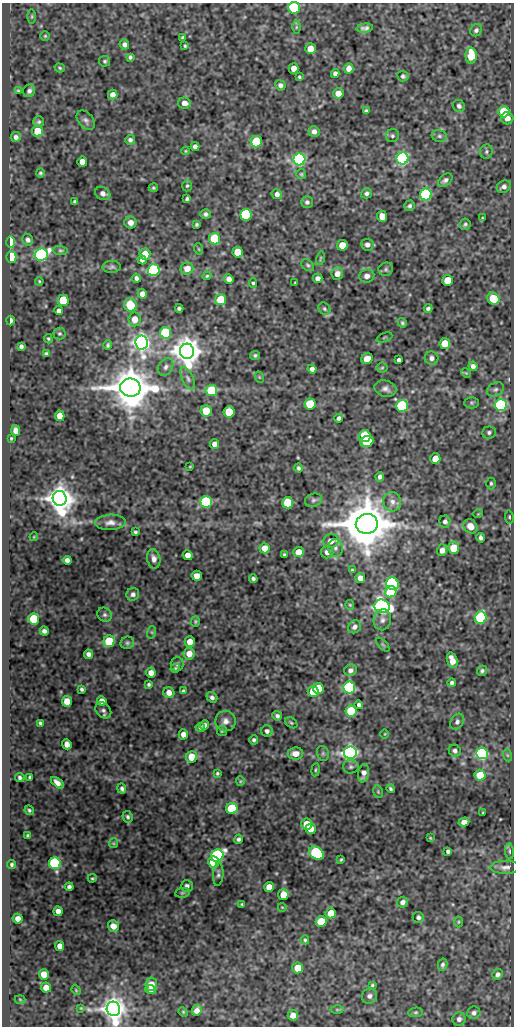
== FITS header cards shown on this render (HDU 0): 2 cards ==
NAXIS1  =                  512
NAXIS2  =                 1024

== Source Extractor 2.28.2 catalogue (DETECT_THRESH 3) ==
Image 512 x 1024 px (HDU 0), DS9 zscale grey, 1 PNG px = 1 image px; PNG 516 x 1028 px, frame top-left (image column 1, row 1024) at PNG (2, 3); each listed source drawn as its Kron ellipse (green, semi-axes under 4 px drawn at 4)
Background 49.2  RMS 0.55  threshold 1.66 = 3 sigma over >= 5 px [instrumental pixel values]
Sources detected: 308; all 308 listed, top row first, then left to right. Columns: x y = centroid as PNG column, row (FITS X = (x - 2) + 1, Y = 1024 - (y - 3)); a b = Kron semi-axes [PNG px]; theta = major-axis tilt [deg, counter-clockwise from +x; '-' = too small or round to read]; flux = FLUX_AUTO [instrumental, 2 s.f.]
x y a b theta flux
294 8 6 6 - 3700
32 16 7 3 90 44
296 27 6 4 90 60
365 28 8 4 7 120
476 30 6 5 - 95
45 36 4 4 - 45
183 37 4 2 - 44
124 44 5 4 - 130
185 46 3 3 - 44
310 49 5 5 - 480
471 56 8 5 -89 950
130 57 4 3 - 62
105 61 5 5 - 67
60 68 5 4 - 50
293 68 5 5 - 270
349 69 5 5 - 260
335 74 4 4 - 130
403 76 5 5 - 76
299 77 3 3 - 45
280 85 5 5 - 120
18 91 4 3 - 46
29 91 6 6 - 120
338 93 5 5 - 320
113 94 5 5 - 210
184 103 6 5 - 240
459 106 6 5 - 120
366 111 4 3 - 59
504 112 5 5 - 1500
507 118 6 6 - 270
86 120 11 7 -52 130
39 122 5 5 - 63
38 131 5 5 - 1100
314 131 5 5 - 160
392 136 7 6 - 85
439 136 8 6 -16 95
16 137 5 5 - 140
130 140 5 4 - 93
256 142 5 5 - 2900
195 146 4 4 - 150
186 151 4 4 - 35
486 151 7 6 - 92
402 158 6 6 - 10000
299 159 6 6 - 13000
82 162 5 5 - 290
40 173 5 4 - 66
301 174 5 5 - 51
445 180 8 5 40 130
187 186 5 5 - 60
504 187 7 6 - 130
153 188 4 4 - 59
103 193 8 6 -28 180
366 193 5 5 - 85
277 194 5 5 - 160
426 195 6 6 - 8000
187 199 4 3 - 72
75 201 3 3 - 64
307 202 6 6 - 97
410 206 5 5 - 85
206 214 5 5 - 100
246 215 6 5 - 5000
382 216 5 5 - 520
482 218 4 3 - 33
130 223 6 6 - 220
196 224 3 3 - 53
465 224 6 5 - 78
214 239 6 5 - 1800
28 240 6 5 - 120
11 242 6 4 -89 2700
342 245 5 5 - 580
367 245 6 6 - 150
199 249 6 3 -70 36
60 250 7 4 -5 64
238 252 5 5 - 1100
145 254 6 5 - 590
41 255 6 6 - 9900
11 257 6 5 - 2600
320 258 7 3 77 39
142 260 4 4 - 110
308 265 7 5 -40 71
112 267 9 6 2 96
187 269 6 6 - 370
386 269 7 6 - 83
154 270 6 6 - 7100
337 274 6 6 - 240
207 276 4 3 - 46
367 276 7 6 - 160
136 278 4 4 - 110
318 278 5 4 - 160
229 279 5 4 - 200
448 280 5 5 - 1000
39 281 4 4 - 39
253 283 4 4 - 56
295 283 3 2 - 36
142 294 5 4 - 210
493 299 6 5 - 1400
63 300 5 5 - 1700
221 300 5 5 - 1300
130 305 7 6 - 1000
179 308 4 3 - 74
428 308 4 3 - 83
324 309 7 5 -51 71
59 311 4 4 - 150
135 319 7 6 - 380
10 320 5 3 - 170
402 323 5 4 - 66
166 333 6 5 - 3200
59 334 6 6 - 64
384 337 8 2 21 41
48 339 5 3 - 46
142 342 7 6 - 29000
445 343 5 5 - 670
108 345 5 3 - 65
21 346 4 4 - 91
187 351 7 7 - 71000
46 353 4 3 - 60
255 355 5 4 - 70
431 358 7 6 - 160
367 359 6 5 - 310
399 360 4 4 - 120
473 366 5 4 - 130
166 367 9 7 57 140
382 368 5 5 - 54
312 369 4 4 - 140
466 373 5 3 - 36
259 377 6 3 -71 40
188 379 12 5 -65 150
130 388 10 9 - 170000
385 389 11 8 -16 170
495 389 9 6 31 120
211 390 6 5 - 1800
472 403 7 5 0 65
310 404 5 5 - 1500
501 405 6 6 - 9900
402 406 6 6 - 5600
206 411 5 5 - 1400
229 412 6 5 - 1100
60 416 5 5 - 350
339 418 4 4 - 97
16 430 5 4 - 250
489 432 7 6 - 96
365 436 6 5 - 1800
11 438 3 2 - 39
367 441 7 5 21 1400
214 444 5 4 - 190
435 459 5 5 - 570
190 467 3 2 - 30
298 468 4 4 - 74
380 477 5 4 - 110
491 483 6 4 -90 61
60 498 7 7 - 81000
314 500 9 6 17 110
206 502 6 6 - 6100
392 502 10 9 - 210
288 503 5 5 - 1800
478 514 5 3 - 29
509 517 6 4 -80 60
445 521 6 5 - 120
110 522 15 7 3 230
367 524 11 10 - 240000
470 526 7 6 - 370
135 532 4 3 - 64
34 537 4 4 - 36
481 538 5 4 - 120
331 541 7 7 - 360
265 548 5 5 - 490
335 548 9 7 88 150
454 548 6 5 - 910
442 550 6 5 - 220
299 552 5 5 - 580
327 552 6 6 - 180
188 555 5 4 - 320
284 555 3 3 - 53
154 559 10 6 -80 190
67 560 4 4 - 140
352 570 3 3 - 40
197 576 5 5 - 310
360 578 5 5 - 290
253 579 4 4 - 89
392 584 6 6 - 9700
391 592 6 5 - 1600
133 594 6 6 - 130
350 605 5 4 - 44
382 606 8 6 -23 22000
105 615 7 6 - 92
481 617 6 6 - 4100
34 619 5 5 - 2500
382 620 10 9 - 180
195 621 5 4 - 51
355 627 7 6 - 150
44 631 4 4 - 120
152 632 6 4 73 53
109 641 6 5 - 2000
190 642 5 5 - 390
127 643 7 6 - 77
383 645 8 4 -48 54
88 654 5 4 - 130
189 654 6 5 - 420
452 660 8 5 -71 380
177 664 7 6 - 99
175 668 5 3 - 44
350 670 6 5 - 140
482 671 5 4 - 81
151 673 5 5 - 250
452 683 4 4 - 88
149 684 4 4 - 64
318 688 5 5 - 1100
349 688 6 6 - 7000
82 689 4 3 - 68
183 691 4 3 - 59
313 692 5 5 - 1400
169 693 5 5 - 270
212 697 6 5 - 110
67 701 5 5 - 520
102 701 5 4 - 230
359 705 4 4 - 110
103 710 9 6 -46 100
351 711 5 5 - 2100
277 716 5 4 - 110
225 721 10 10 - 230
457 722 8 6 60 120
40 723 3 3 - 59
291 723 7 4 -38 56
204 725 5 4 - 130
200 727 5 4 - 64
222 731 5 5 - 50
267 731 6 5 - 120
183 734 5 4 - 250
385 734 5 3 - 30
254 740 5 4 - 80
67 744 5 4 - 270
455 751 6 6 - 110
323 753 7 6 - 72
350 753 6 6 - 24000
482 753 6 6 - 11000
295 754 8 6 7 320
507 755 6 4 -71 46
192 757 6 5 - 900
351 767 8 6 -4 88
316 770 6 3 81 48
217 773 3 3 - 50
364 773 9 5 79 200
480 775 5 5 - 1000
20 777 5 4 - 84
30 777 4 3 - 68
240 781 5 4 - 40
57 783 7 4 -37 210
122 789 5 4 - 88
391 789 4 3 - 66
378 792 6 4 -79 51
232 809 5 5 - 3000
29 810 5 4 - 61
483 813 4 2 - 26
128 817 6 5 - 82
464 822 5 4 - 220
307 824 5 5 - 550
311 829 5 5 - 450
28 836 4 4 - 79
430 838 4 3 - 38
238 839 4 4 - 91
113 843 5 4 - 42
448 851 4 4 - 84
510 851 8 3 -85 73
317 853 8 6 -33 7200
217 855 6 6 - 8600
341 859 4 2 - 44
213 862 6 5 - 1300
55 863 6 5 - 7200
12 864 4 4 - 64
505 867 15 6 0 180
218 874 12 5 85 98
92 878 4 3 - 43
187 886 6 6 - 120
69 887 4 4 - 100
269 887 5 5 - 400
182 893 7 5 7 66
283 895 5 5 - 640
403 902 5 5 - 170
242 904 3 3 - 48
282 907 4 2 - 27
58 911 5 4 - 220
331 913 5 5 - 540
418 917 6 5 - 94
18 919 5 5 - 240
321 922 5 5 - 1700
458 922 5 3 - 37
113 926 6 5 - 270
305 940 4 4 - 55
60 946 5 4 - 300
443 965 6 4 77 94
298 968 5 5 - 840
44 974 5 5 - 530
498 974 5 5 - 120
151 984 7 6 - 470
372 985 4 3 - 48
46 988 5 5 - 300
151 989 5 4 - 160
76 990 5 4 - 33
369 996 8 7 - 140
20 999 5 3 - 32
81 1008 3 3 - 33
113 1009 7 6 - 60000
197 1010 6 5 - 220
337 1010 6 4 0 50
183 1012 5 4 - 40
416 1012 7 4 6 60
474 1013 6 6 - 120
293 1015 5 5 - 370
459 1019 7 6 - 140
At the frame edge (FLAGS 8, measured only in part): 2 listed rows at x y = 294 8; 113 1009

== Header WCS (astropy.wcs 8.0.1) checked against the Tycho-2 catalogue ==
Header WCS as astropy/WCSLIB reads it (CRVAL/CRPIX/CD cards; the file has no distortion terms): RA---SIN/DEC--SIN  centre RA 05:34:50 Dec -04:23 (83.71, -4.39 deg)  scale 1 arcsec/px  FOV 8.5' x 17.1'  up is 0 deg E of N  parity normal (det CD < 0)
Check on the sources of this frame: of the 60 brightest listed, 6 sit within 1.5 arcsec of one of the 13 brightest Tycho-2 stars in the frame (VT <= 10.85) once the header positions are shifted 0.20 arcsec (0.19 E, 0.07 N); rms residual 0.43 arcsec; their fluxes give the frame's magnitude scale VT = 21.44 - 2.5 log10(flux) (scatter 0.30 mag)
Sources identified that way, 5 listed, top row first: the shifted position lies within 1.5 arcsec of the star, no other Tycho-2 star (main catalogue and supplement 1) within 3.0 arcsec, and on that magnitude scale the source's flux lands within +1.5 / -3 mag of the star's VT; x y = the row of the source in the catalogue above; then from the Tycho-2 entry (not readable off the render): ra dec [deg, ICRS J2000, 3 dp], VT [Tycho-2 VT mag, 2 dp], TYC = Tycho-2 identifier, HIP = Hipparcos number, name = IAU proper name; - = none
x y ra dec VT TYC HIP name
187 351 83.730 -4.344 9.77 4774-355-1 - -
130 388 83.746 -4.354 7.53 4774-917-1 - -
60 498 83.766 -4.385 8.83 4774-712-1 - -
382 606 83.676 -4.415 10.85 4774-86-1 - -
113 1009 83.751 -4.527 9.74 4774-744-1 - -